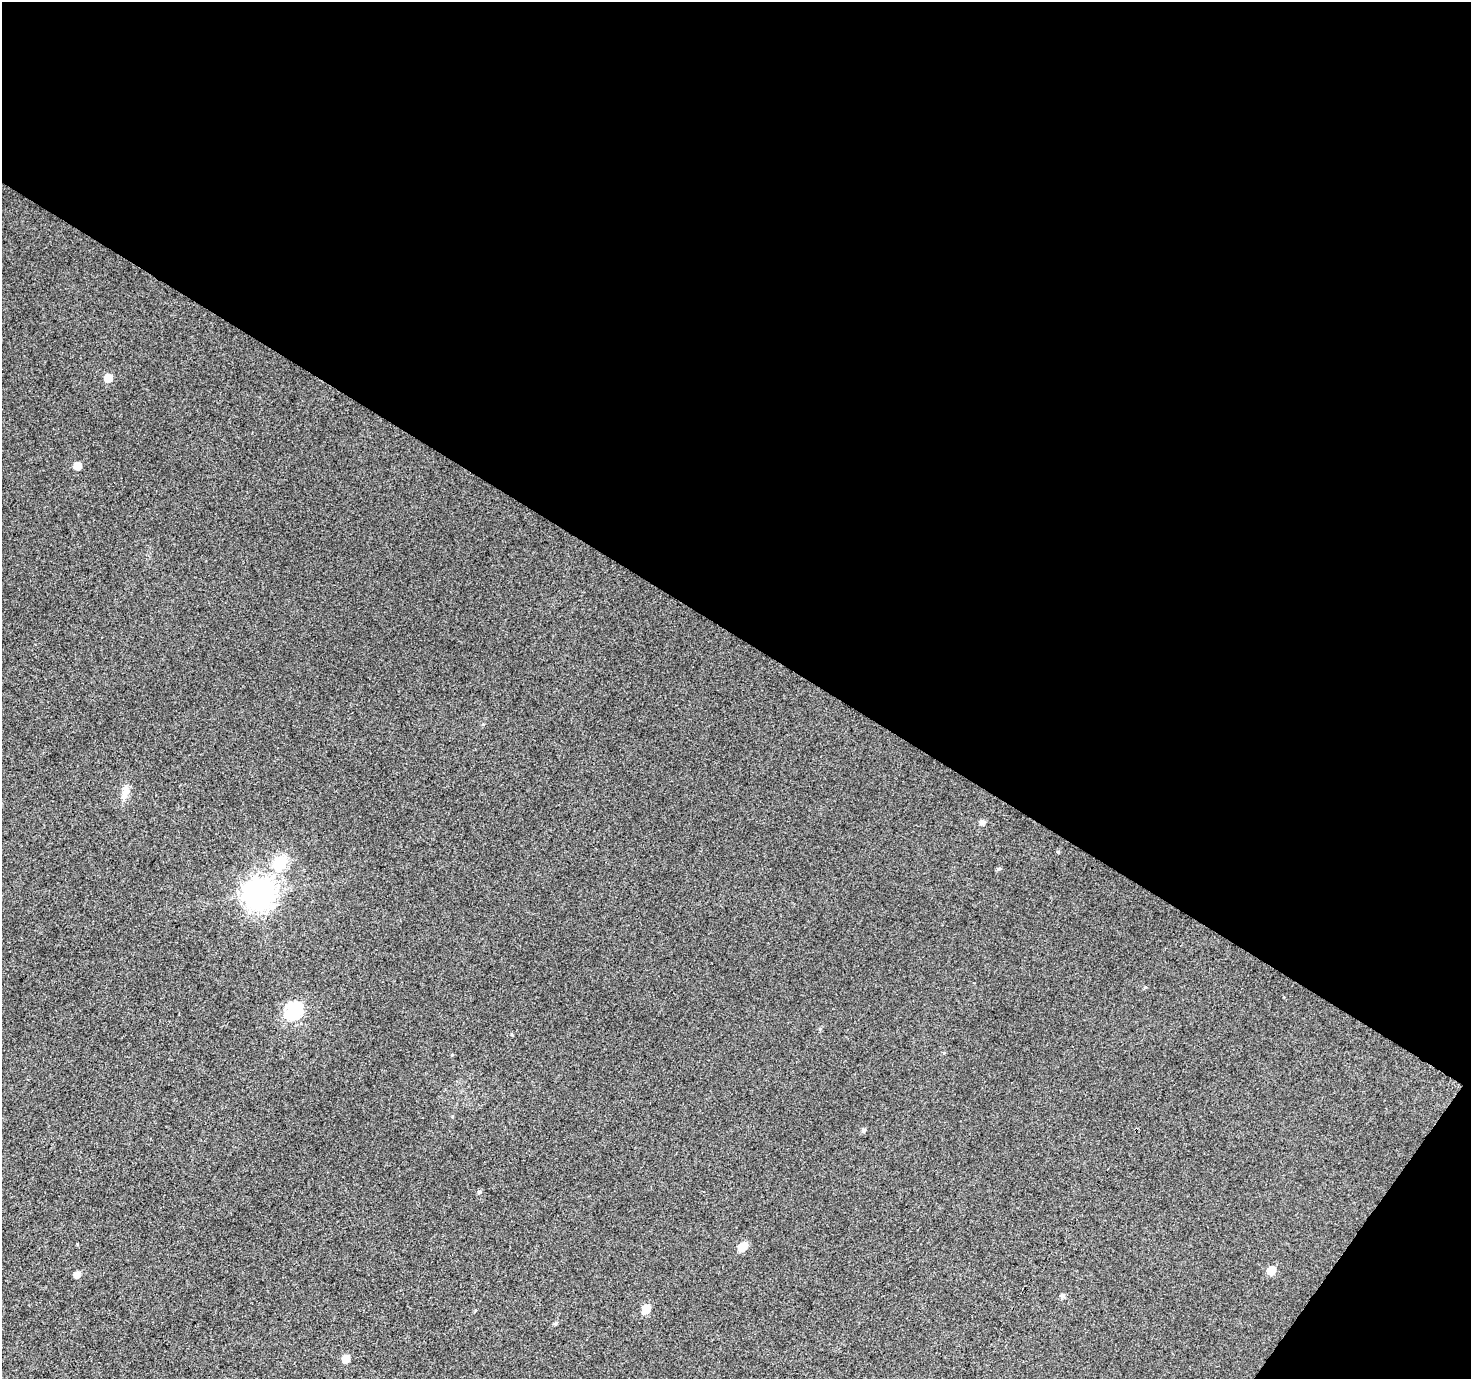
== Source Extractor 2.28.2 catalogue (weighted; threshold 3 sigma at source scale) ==
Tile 2 of 2 x 2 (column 2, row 1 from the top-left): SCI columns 1472-2940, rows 1495-2871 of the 2941 x 2969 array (HDU 1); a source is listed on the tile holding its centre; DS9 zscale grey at full resolution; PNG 1473 x 1381 px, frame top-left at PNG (2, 2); no overlay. Shown black and unused: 48% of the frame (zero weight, under 3 of 4 exposures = <1% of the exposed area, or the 3 px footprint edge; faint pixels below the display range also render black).
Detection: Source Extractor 2.28.2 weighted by HDU 2 'WHT'; one run over the whole footprint, this tile lists its part. Background 0.0273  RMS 0.011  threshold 0.0513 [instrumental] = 3 sigma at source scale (4.5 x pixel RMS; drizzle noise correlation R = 1.50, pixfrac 1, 0.0396/0.0396 arcsec/px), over >= 5 px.
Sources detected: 19; all 19 listed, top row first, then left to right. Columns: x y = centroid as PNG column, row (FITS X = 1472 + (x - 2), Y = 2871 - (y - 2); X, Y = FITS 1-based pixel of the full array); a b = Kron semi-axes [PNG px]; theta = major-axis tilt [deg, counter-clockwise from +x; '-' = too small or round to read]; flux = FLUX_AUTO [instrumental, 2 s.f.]
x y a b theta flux
108 378 6 6 - 16
77 466 6 5 - 15
125 792 21 8 77 9.6
982 822 5 5 - 4.6
280 862 7 6 - 99
998 869 6 4 17 2
259 893 10 10 - 1200
1145 987 5 4 - 1.1
293 1010 8 7 - 200
820 1029 5 4 - 1.3
864 1130 5 5 - 2.6
479 1192 6 4 16 2.1
742 1247 8 6 32 23
1271 1270 6 6 - 20
77 1274 6 5 - 7.6
1063 1296 6 5 - 3.2
646 1309 6 6 - 26
556 1323 5 4 - 1.5
346 1359 6 6 - 12
Unlisted compact peaks at least as high as the median listed source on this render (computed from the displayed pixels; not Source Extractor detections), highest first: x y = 1058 852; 77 1244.